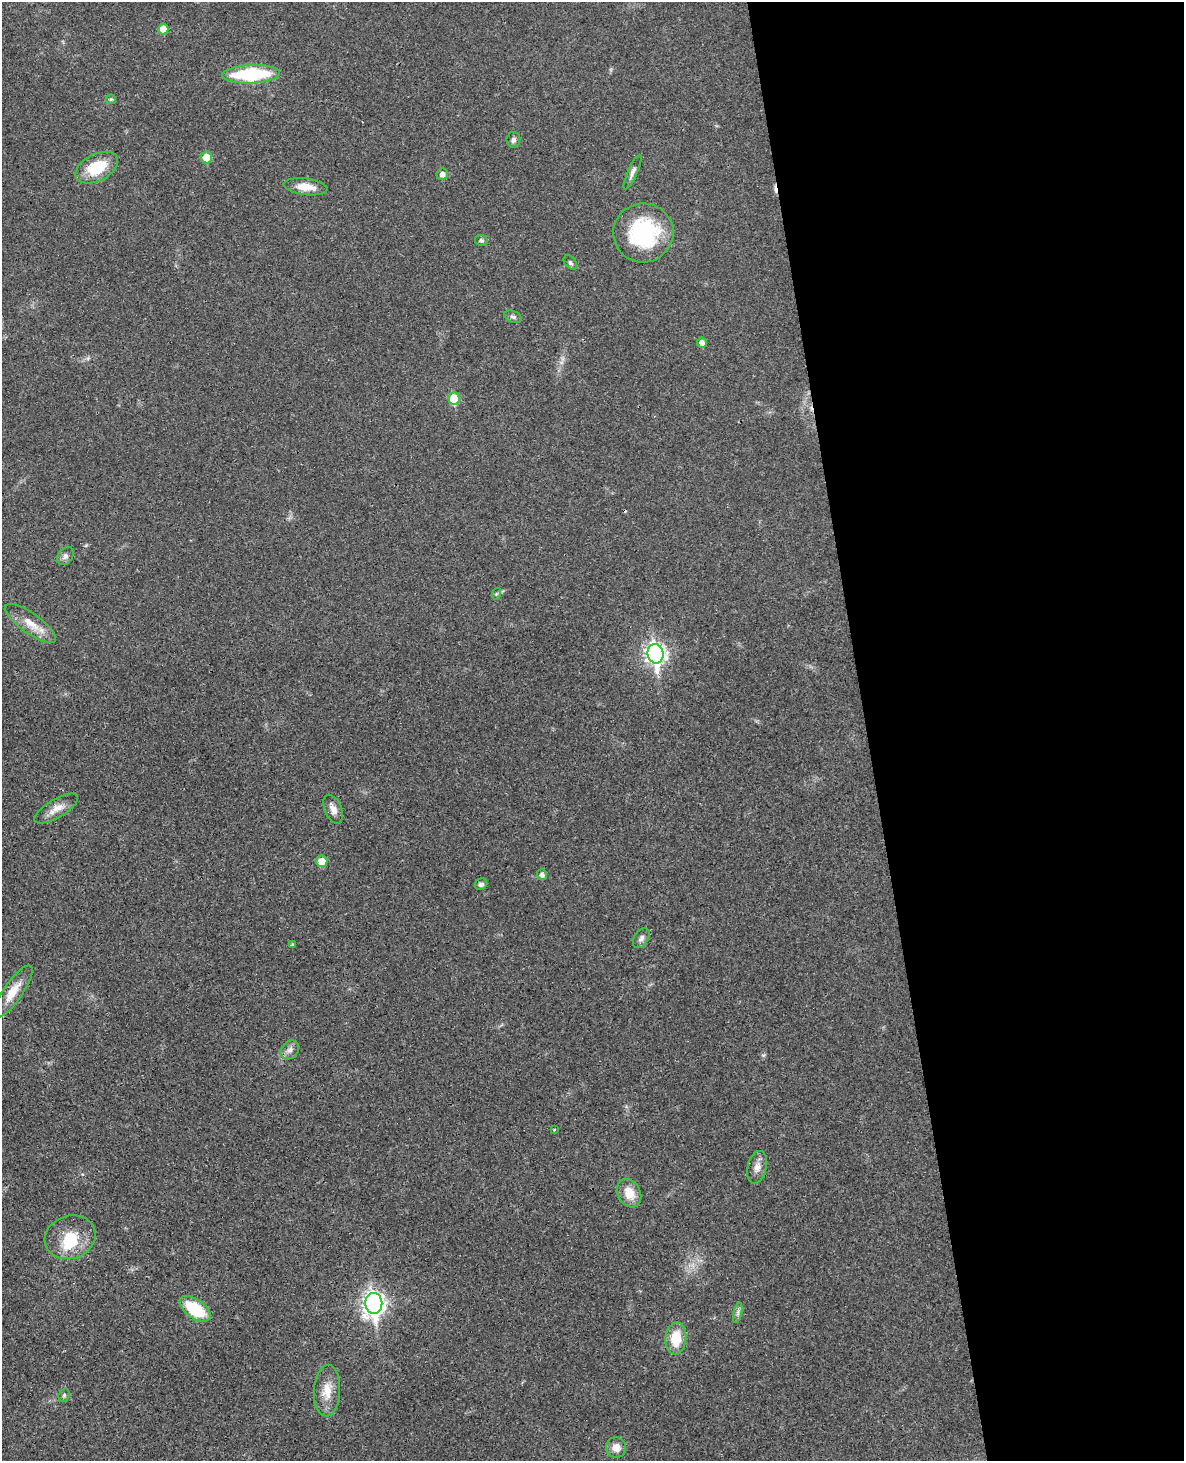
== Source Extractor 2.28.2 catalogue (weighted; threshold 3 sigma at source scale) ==
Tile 8 of 4 x 3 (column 4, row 2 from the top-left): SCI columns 3606-4787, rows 1713-3171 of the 4843 x 4777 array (HDU 1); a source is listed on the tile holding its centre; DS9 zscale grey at full resolution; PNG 1186 x 1463 px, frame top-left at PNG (2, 2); each listed source drawn as its Kron ellipse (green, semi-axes under 4 px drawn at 4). Shown black and unused: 27% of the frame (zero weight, under 3 of 4 exposures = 6% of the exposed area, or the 3 px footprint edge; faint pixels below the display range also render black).
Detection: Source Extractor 2.28.2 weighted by HDU 2 'WHT'; one run over the whole footprint, this tile lists its part. Background 0.0328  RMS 0.0041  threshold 0.0186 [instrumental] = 3 sigma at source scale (4.5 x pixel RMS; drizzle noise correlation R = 1.50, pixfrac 1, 0.05/0.05 arcsec/px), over >= 5 px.
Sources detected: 43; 1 inside a brighter object's white glare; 3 cosmic-ray / hot-pixel residue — neither listed nor drawn; the other 39 listed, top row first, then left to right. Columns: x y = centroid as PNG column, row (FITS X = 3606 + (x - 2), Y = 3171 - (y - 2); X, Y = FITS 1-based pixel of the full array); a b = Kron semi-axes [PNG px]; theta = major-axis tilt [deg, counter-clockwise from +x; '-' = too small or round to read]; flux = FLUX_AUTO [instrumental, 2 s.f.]
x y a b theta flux
163 29 5 5 - 5.6
251 74 29 9 3 31
111 99 5 4 - 0.52
513 140 8 7 - 1.2
206 157 6 5 - 6.5
97 168 23 13 27 15
633 172 19 5 66 1.7
442 174 6 5 - 2.1
305 187 22 8 -7 6.3
643 233 30 29 - 36
481 240 6 5 - 0.84
570 263 8 5 -50 0.93
513 317 9 5 -21 1.1
702 342 5 5 - 2.1
454 398 6 5 - 15
65 556 10 7 52 1.6
496 594 6 4 71 0.54
31 623 30 10 -35 6.7
656 654 10 8 -82 180
56 808 24 9 31 4.5
333 809 15 8 -67 3
322 861 6 5 - 5.3
542 875 5 5 - 1.4
481 884 6 5 - 1.2
641 938 11 7 56 1.5
292 945 4 3 - 0.6
13 992 31 9 55 7.1
290 1050 10 8 48 2
554 1130 3 2 - 0.64
757 1167 17 9 76 3.2
629 1193 15 11 -62 6.6
70 1237 26 21 18 13
374 1303 10 8 -88 240
195 1309 18 9 -35 18
738 1313 10 4 77 1.1
676 1338 16 10 84 10
327 1391 26 13 87 7
64 1395 7 5 70 0.8
616 1447 10 10 - 3.4